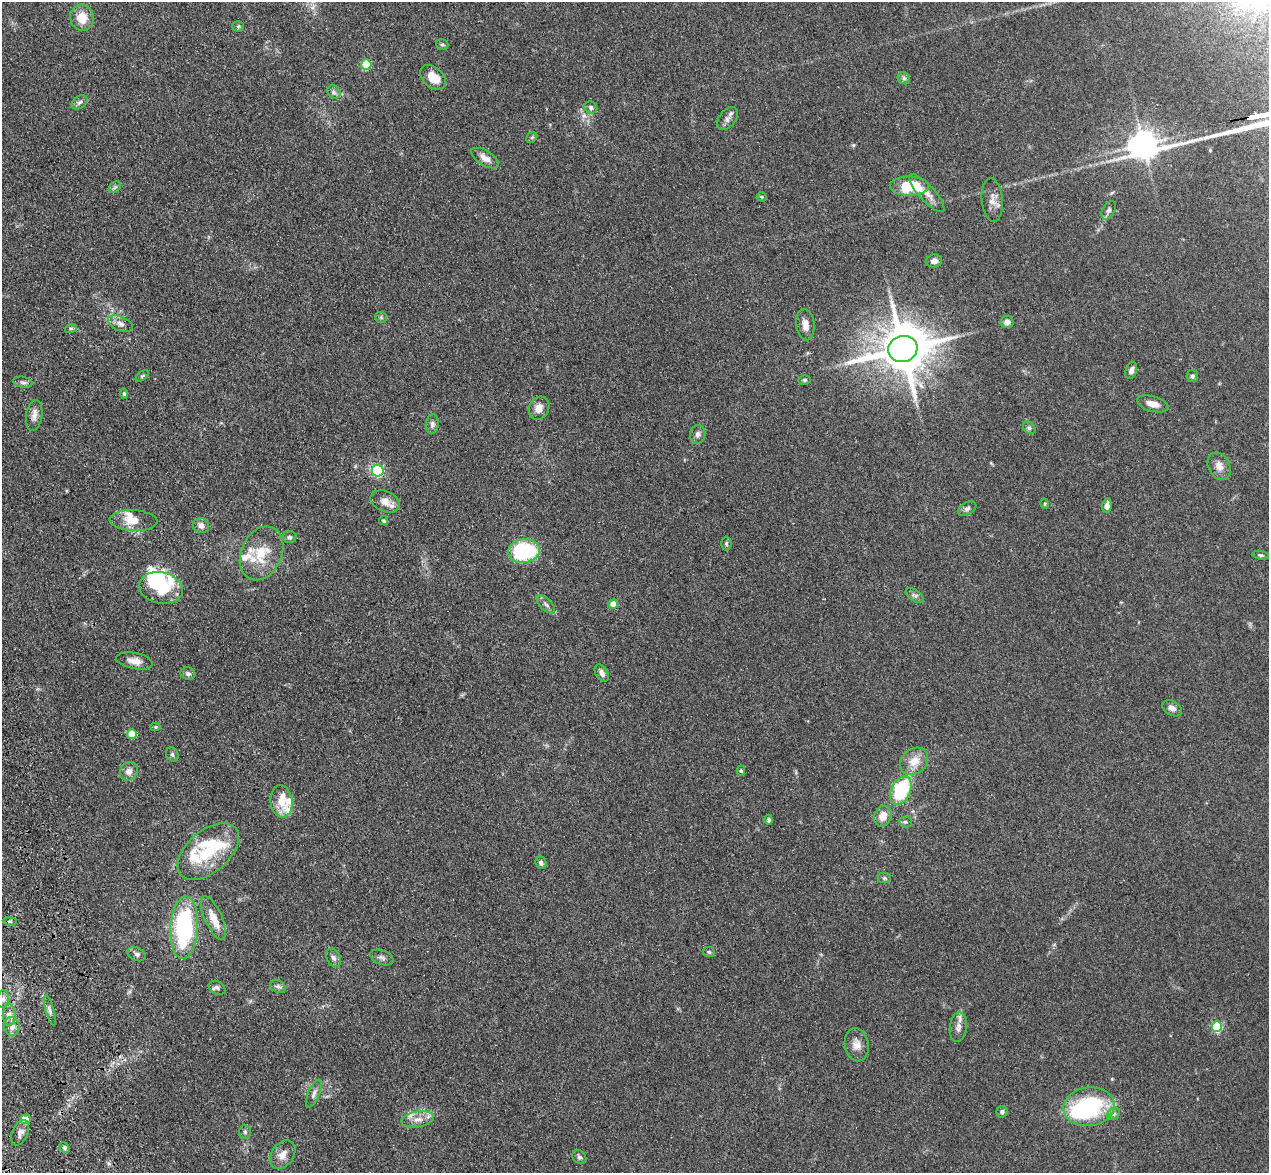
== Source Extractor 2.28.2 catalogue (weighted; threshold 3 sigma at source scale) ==
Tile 7 of 4 x 4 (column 3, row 2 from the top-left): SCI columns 2650-3916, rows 2523-3693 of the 5298 x 5161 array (HDU 1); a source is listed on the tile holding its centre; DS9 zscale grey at full resolution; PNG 1271 x 1175 px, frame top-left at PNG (2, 2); each listed source drawn as its Kron ellipse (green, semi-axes under 4 px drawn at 4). Shown black and unused: <1% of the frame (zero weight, under 3 of 4 exposures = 6% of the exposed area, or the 3 px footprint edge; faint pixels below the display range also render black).
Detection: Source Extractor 2.28.2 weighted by HDU 2 'WHT'; one run over the whole footprint, this tile lists its part. Background 0.0711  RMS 0.0063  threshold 0.0283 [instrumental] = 3 sigma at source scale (4.5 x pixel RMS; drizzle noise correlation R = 1.50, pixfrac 1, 0.05/0.05 arcsec/px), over >= 5 px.
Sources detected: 118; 4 inside a brighter object's white glare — neither listed nor drawn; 14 inside a brighter listed object's ellipse — not listed separately; the other 100 listed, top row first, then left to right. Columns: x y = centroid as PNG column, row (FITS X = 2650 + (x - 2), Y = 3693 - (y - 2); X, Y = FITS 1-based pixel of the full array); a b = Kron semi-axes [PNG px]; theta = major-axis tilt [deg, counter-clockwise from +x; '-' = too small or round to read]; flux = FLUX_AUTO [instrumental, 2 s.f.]
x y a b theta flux
82 18 13 12 - 10
238 26 5 5 - 0.83
442 45 6 5 - 1.1
366 64 5 5 - 27
433 78 15 10 -43 8.9
904 78 6 5 - 1.4
334 92 7 6 - 1.7
80 102 9 6 38 1.7
591 107 7 5 -32 1.5
727 119 13 8 50 3.1
532 137 6 4 43 0.89
485 158 15 7 -31 5.3
909 186 19 9 -1 27
115 187 6 5 - 1.2
927 193 25 8 -48 5.9
762 197 5 4 - 0.68
992 200 22 10 -85 5.2
1109 210 10 6 62 1.8
934 261 8 6 12 3.1
381 317 6 5 - 1
1007 322 6 6 - 3.2
120 324 13 7 -22 3.2
805 325 16 9 -84 5
71 328 6 4 17 1
903 349 14 13 - 3100
1131 370 9 5 73 2.5
142 376 7 3 35 0.8
1192 376 6 6 - 1.5
804 380 6 4 14 0.99
23 382 10 5 -11 1.5
124 394 5 4 - 0.99
1153 404 16 7 -16 5.3
539 408 12 10 64 5
34 415 15 8 82 3.7
432 424 9 6 84 2.1
1029 428 7 5 -45 1.4
698 434 9 7 80 2.6
1219 466 14 10 -60 5.1
378 471 6 6 - 66
385 501 15 10 -23 5.5
1045 504 5 3 - 0.54
1107 506 7 5 82 4
967 509 10 6 31 1.8
133 521 24 10 -2 8.3
384 521 4 4 - 0.94
201 525 8 7 - 3.5
290 537 7 6 - 1.5
726 543 7 5 -89 1.1
524 551 16 12 8 51
261 553 28 20 66 18
1261 555 8 4 -9 1.1
161 588 22 15 -11 20
915 596 10 5 -35 1.7
546 604 12 5 -44 2.1
613 604 5 5 - 6.9
134 661 18 8 -11 5
188 673 7 6 - 1.7
602 673 9 6 -59 3.1
1172 708 10 7 -29 2.9
156 727 5 4 - 0.91
132 734 5 5 - 13
172 754 7 6 - 1.4
914 761 15 12 41 9
129 771 9 8 - 3.6
741 771 5 4 - 0.82
901 791 15 9 66 43
281 801 16 11 -84 8.8
883 816 11 8 65 6.8
769 820 5 4 - 1.3
905 822 6 5 - 1.2
208 852 36 21 41 28
541 863 6 5 - 1.8
884 878 7 5 0 1.3
213 918 23 8 -66 8.8
10 921 7 3 -9 0.81
184 928 31 14 86 77
709 952 6 5 - 1
137 954 9 6 -26 2.1
382 957 12 7 -20 2.2
333 958 10 6 -65 2.3
278 986 8 6 -26 1.8
217 988 9 6 -30 1.7
3 999 9 5 82 2.1
50 1010 15 4 -75 2
9 1015 10 6 -90 3.2
12 1026 9 8 - 3.6
958 1027 15 8 83 4
1217 1027 5 5 - 39
857 1045 17 12 -81 5.6
314 1094 15 5 66 2.6
1089 1107 25 19 7 66
1002 1112 6 5 - 1.7
1114 1114 7 5 46 1.5
26 1119 5 5 - 13
418 1119 16 8 9 5.2
245 1132 7 6 - 1.2
20 1133 13 8 66 3.2
64 1148 6 4 -48 1.3
283 1155 16 11 54 5.5
579 1157 8 6 -44 1.4
Overlapping masked pixels (flux is a lower limit): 1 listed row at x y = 903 349